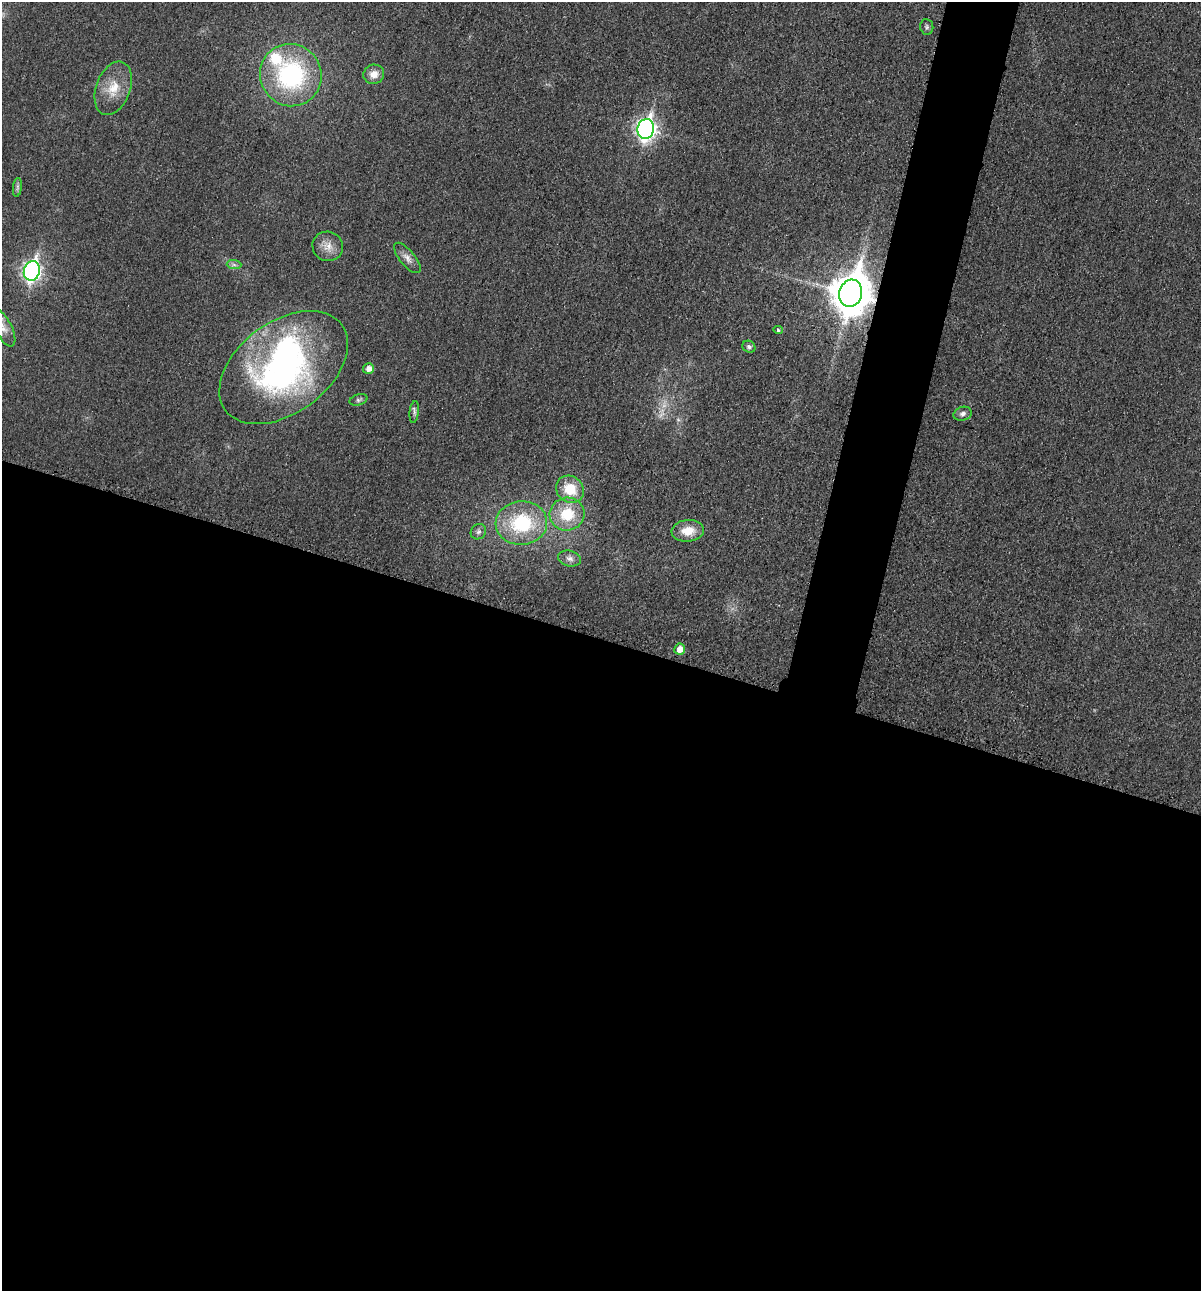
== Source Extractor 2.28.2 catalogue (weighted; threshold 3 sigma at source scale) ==
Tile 14 of 4 x 4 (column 2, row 4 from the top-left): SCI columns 1344-2542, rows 19-1307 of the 5206 x 5195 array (HDU 1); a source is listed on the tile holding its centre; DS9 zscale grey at full resolution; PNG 1203 x 1293 px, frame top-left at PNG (2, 2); each listed source drawn as its Kron ellipse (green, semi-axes under 4 px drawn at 4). Shown black and unused: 54% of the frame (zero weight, under 3 of 4 exposures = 2% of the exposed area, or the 3 px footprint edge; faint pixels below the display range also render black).
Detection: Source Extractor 2.28.2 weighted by HDU 2 'WHT'; one run over the whole footprint, this tile lists its part. Background 0.0289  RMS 0.0059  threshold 0.0264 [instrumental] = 3 sigma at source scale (4.5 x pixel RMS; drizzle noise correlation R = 1.50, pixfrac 1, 0.05/0.05 arcsec/px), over >= 5 px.
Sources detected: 29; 1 too faint to see at this stretch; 1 inside a brighter object's white glare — neither listed nor drawn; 1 inside a brighter listed object's ellipse — not listed separately; the other 26 listed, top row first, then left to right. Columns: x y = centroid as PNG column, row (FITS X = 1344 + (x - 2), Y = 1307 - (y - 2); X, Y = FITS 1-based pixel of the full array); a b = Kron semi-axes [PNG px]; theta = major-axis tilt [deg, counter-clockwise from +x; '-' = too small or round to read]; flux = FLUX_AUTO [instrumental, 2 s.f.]
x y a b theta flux
927 27 8 6 -83 1.5
374 74 10 9 - 5.5
291 75 31 30 - 83
113 88 28 17 70 14
646 129 10 8 77 290
17 187 9 4 82 1.4
328 246 15 14 - 6.7
407 258 18 7 -51 4.1
234 265 7 4 -2 1.4
32 271 10 8 75 220
851 293 14 11 74 1800
3 328 20 8 -63 5.7
778 330 5 4 - 1
749 347 7 5 -30 1.5
284 367 72 46 36 190
368 368 5 5 - 4
358 400 9 5 17 1.4
414 412 11 4 84 1.7
963 414 9 7 17 2.3
570 489 15 13 -37 15
567 514 17 16 - 20
521 523 26 22 4 43
688 531 16 11 5 11
478 532 8 7 - 1.9
570 558 12 7 -13 2.9
680 649 5 5 - 7
Overlapping masked pixels (flux is a lower limit): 1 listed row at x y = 851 293
Isophote crosses this tile's border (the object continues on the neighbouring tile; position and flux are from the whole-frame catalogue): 1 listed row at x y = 3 328